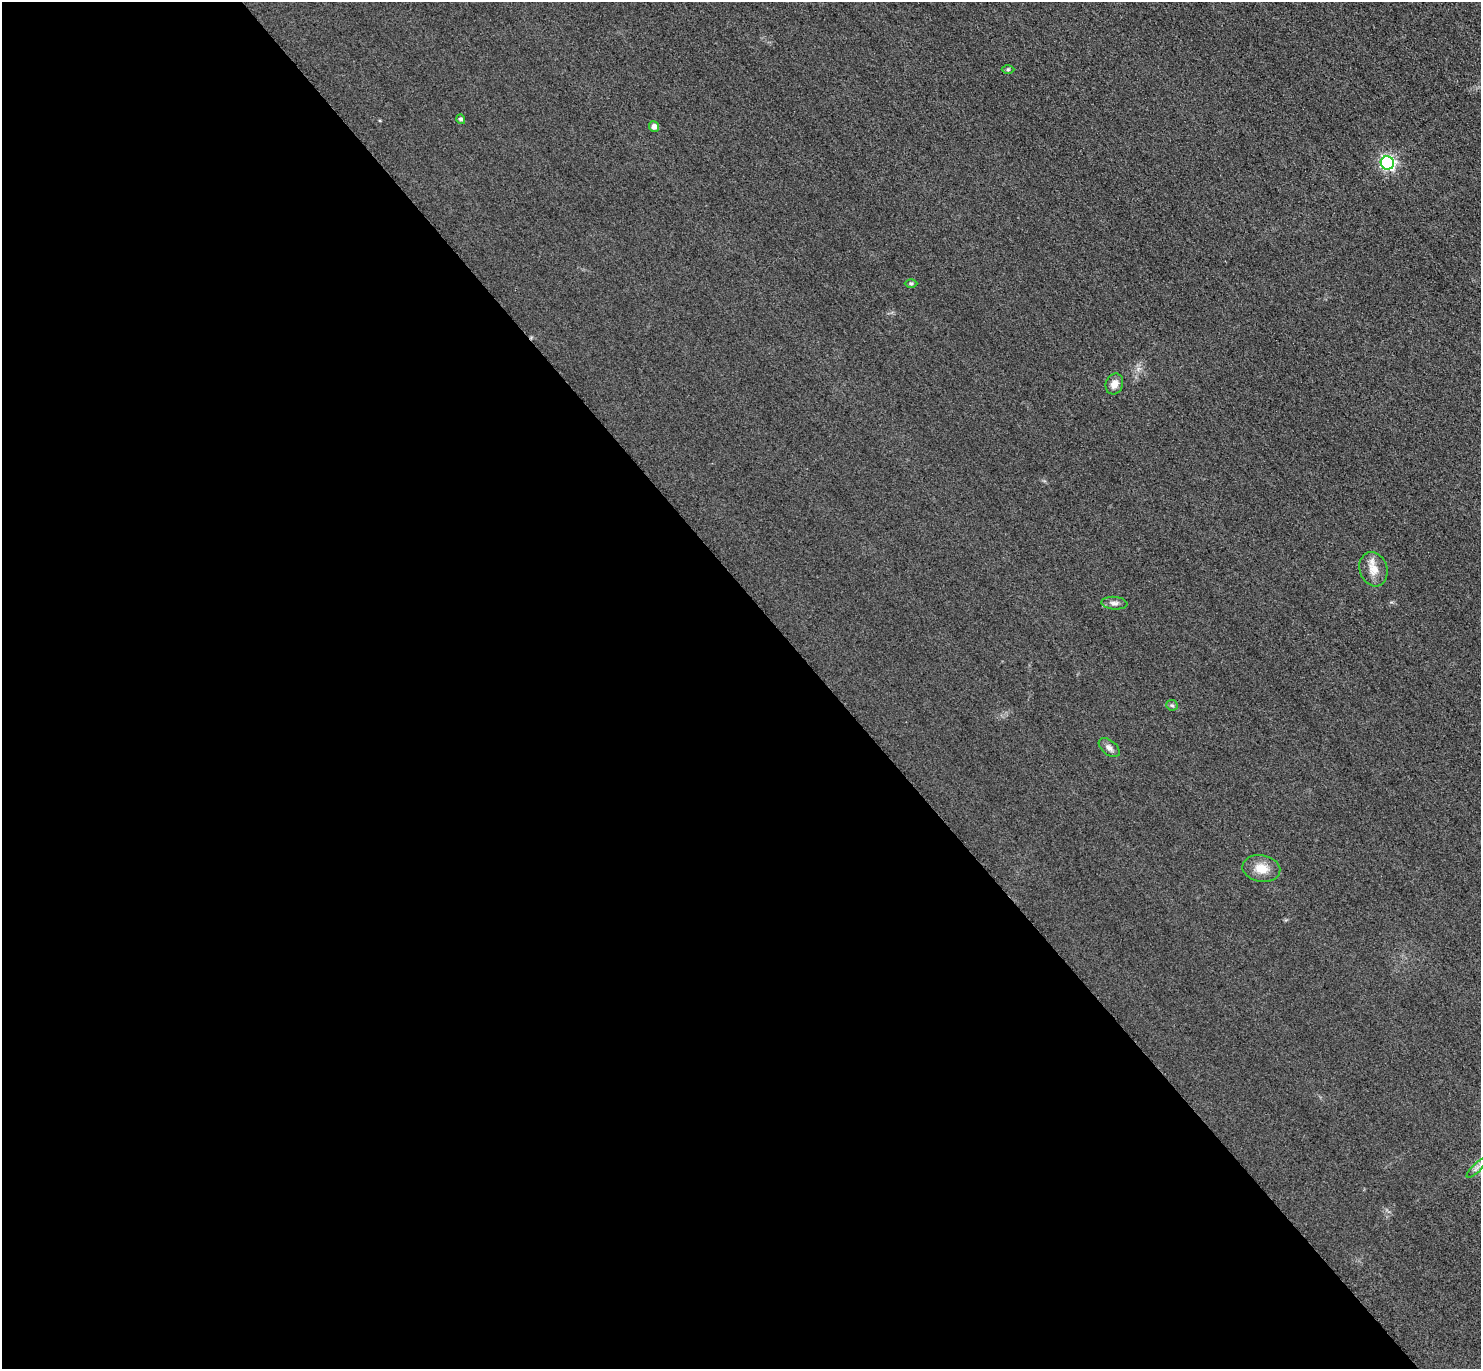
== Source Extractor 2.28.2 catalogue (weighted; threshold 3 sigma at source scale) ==
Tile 9 of 4 x 4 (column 1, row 3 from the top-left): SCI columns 31-1509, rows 1691-3057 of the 5977 x 5973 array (HDU 1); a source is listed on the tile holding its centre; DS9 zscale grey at full resolution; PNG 1483 x 1371 px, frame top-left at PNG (2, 2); each listed source drawn as its Kron ellipse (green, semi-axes under 4 px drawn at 4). Shown black and unused: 56% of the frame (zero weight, under 3 of 4 exposures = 3% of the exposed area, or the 3 px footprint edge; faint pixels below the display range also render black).
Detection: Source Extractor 2.28.2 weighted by HDU 2 'WHT'; one run over the whole footprint, this tile lists its part. Background 0.0823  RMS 0.019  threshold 0.0873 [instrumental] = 3 sigma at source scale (4.5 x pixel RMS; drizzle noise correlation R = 1.50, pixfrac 1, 0.05/0.05 arcsec/px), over >= 5 px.
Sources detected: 12; all 12 listed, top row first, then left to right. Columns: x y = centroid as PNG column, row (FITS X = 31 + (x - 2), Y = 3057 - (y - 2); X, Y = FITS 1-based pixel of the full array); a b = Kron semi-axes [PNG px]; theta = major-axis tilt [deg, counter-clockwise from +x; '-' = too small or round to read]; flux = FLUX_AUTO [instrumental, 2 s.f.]
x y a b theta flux
1008 69 6 4 1 2.6
461 119 5 4 - 4.6
654 126 5 5 - 9.5
1387 163 7 6 - 400
911 284 6 4 0 2.8
1114 384 10 8 66 15
1373 569 17 13 -72 25
1114 603 13 6 -5 8
1172 705 6 5 - 3.4
1109 748 12 7 -39 9.3
1261 868 19 13 -10 29
1476 1168 13 3 45 6.3